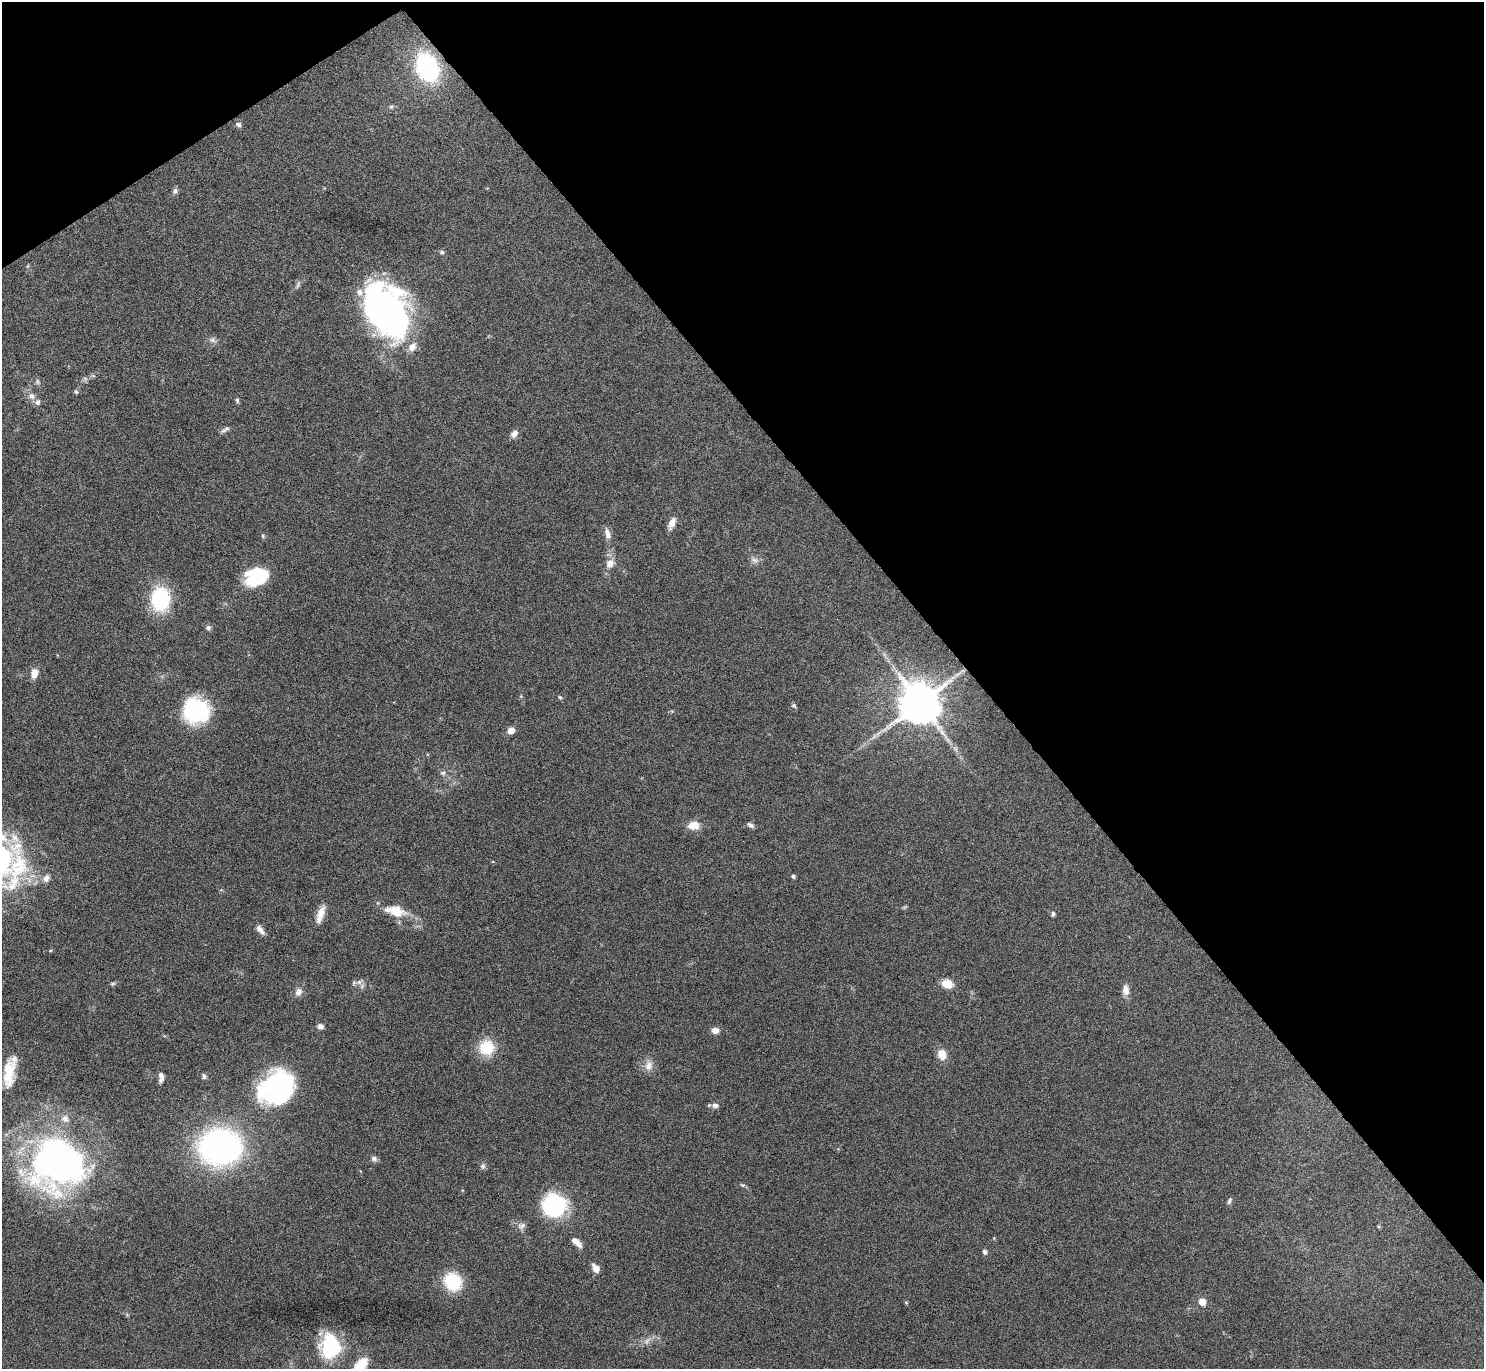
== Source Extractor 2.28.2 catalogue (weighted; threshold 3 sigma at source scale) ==
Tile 3 of 4 x 4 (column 3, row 1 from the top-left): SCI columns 2974-4455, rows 4279-5645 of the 5947 x 5942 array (HDU 1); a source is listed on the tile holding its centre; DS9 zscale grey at full resolution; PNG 1486 x 1371 px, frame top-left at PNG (2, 2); no overlay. Shown black and unused: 37% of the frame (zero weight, under 4 of 8 exposures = <1% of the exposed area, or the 3 px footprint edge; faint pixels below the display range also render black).
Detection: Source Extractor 2.28.2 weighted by HDU 2 'WHT'; one run over the whole footprint, this tile lists its part. Background 0.0651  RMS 0.005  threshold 0.0203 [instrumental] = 3 sigma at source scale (4.09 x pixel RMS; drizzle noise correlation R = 1.36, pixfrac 0.8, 0.05/0.05 arcsec/px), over >= 5 px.
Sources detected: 81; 3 too faint to see at this stretch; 1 inside a brighter object's white glare — not listed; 6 inside a brighter listed object's ellipse — not listed separately; the other 71 listed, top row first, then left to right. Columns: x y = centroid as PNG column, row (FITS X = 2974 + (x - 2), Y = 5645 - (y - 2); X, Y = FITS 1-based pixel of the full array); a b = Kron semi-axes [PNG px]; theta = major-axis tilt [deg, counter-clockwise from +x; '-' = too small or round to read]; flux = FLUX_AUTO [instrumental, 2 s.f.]
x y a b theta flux
427 67 22 16 -64 69
391 107 6 6 - 0.9
238 124 7 6 - 1.5
175 191 8 7 - 1.3
442 252 7 5 -17 0.9
387 311 53 36 -59 180
212 340 11 7 -12 1.8
37 382 8 6 -75 1.1
76 392 6 4 -72 0.71
32 396 9 8 - 2.6
237 400 7 5 -76 0.8
227 428 8 6 5 1.3
514 433 10 7 49 2.6
672 523 16 7 65 3.5
608 534 14 7 -75 3
263 536 6 5 - 0.73
754 560 13 7 -24 2.1
610 563 12 10 59 4.3
253 576 26 19 63 19
160 599 21 15 89 42
208 628 7 6 - 1.1
34 673 11 8 76 4.3
560 697 6 5 - 0.67
920 702 11 11 - 1900
794 705 7 5 -37 0.84
196 711 22 20 -26 51
511 730 7 6 - 4
874 736 11 4 56 1.4
955 749 8 5 -58 1.3
443 773 8 6 -11 1.3
694 825 15 11 6 5.3
751 825 8 5 -33 1.6
19 866 61 27 78 39
793 876 5 4 - 0.93
46 878 11 9 55 2.7
396 911 29 14 -13 11
321 914 22 8 71 5.6
1053 914 7 5 74 0.91
260 930 14 6 -52 2.6
50 950 5 4 - 0.56
359 982 7 6 - 1.8
113 984 6 5 - 0.78
947 984 10 8 -17 8.6
1126 990 14 8 -86 3.2
298 992 12 9 68 2.7
320 1026 8 6 5 1.9
715 1030 8 6 -5 3.2
487 1048 17 16 - 14
942 1055 9 8 - 6.6
649 1065 15 11 83 3.9
9 1073 31 12 86 14
204 1076 7 5 -75 1.1
161 1077 12 6 -88 2.3
277 1087 42 34 39 68
715 1105 9 6 -3 2
220 1147 30 25 3 170
374 1159 8 7 - 1.5
57 1164 64 59 -2 180
483 1166 8 7 - 1.4
743 1185 8 5 -25 0.82
1229 1201 9 5 65 1.1
554 1205 20 19 - 59
521 1226 12 8 23 2.2
1378 1226 6 4 -32 0.52
576 1242 12 6 -42 4.5
985 1252 6 5 - 1.4
596 1269 9 6 -59 4
453 1282 17 15 -50 24
906 1302 5 4 - 0.49
1202 1302 7 7 - 5.1
330 1346 25 20 -88 32
Overlapping masked pixels (flux is a lower limit): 1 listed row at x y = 427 67